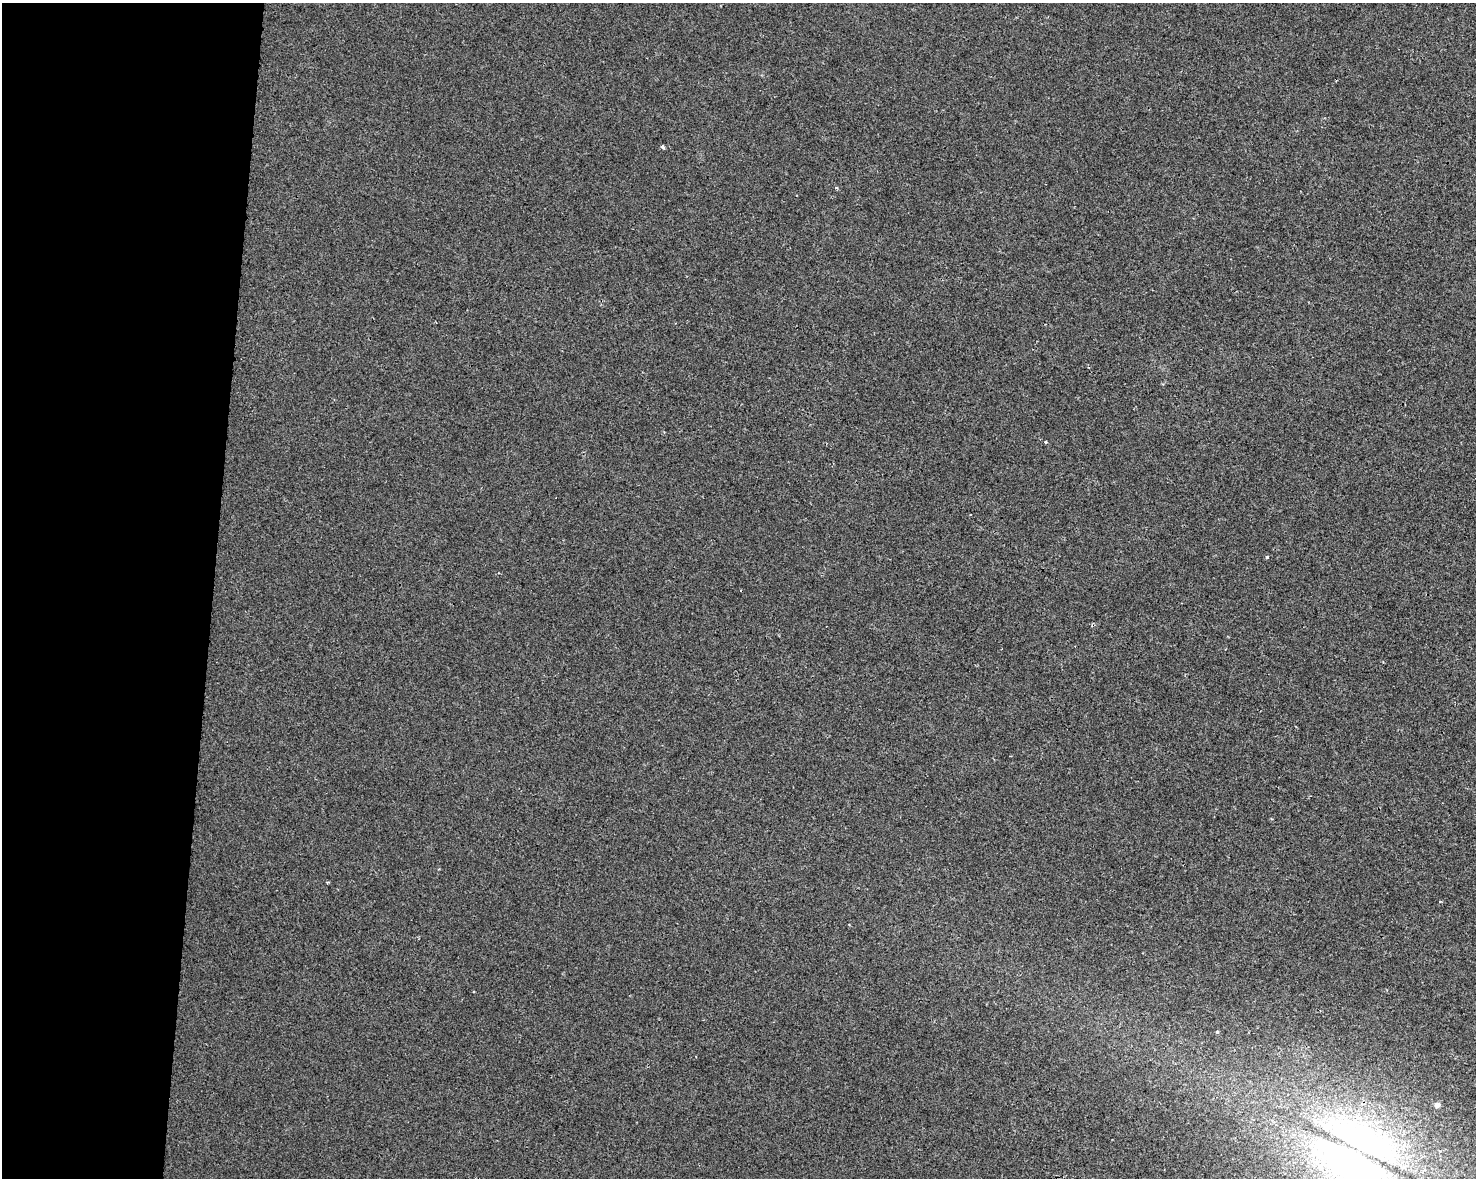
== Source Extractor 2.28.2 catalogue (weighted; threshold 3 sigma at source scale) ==
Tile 4 of 3 x 4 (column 1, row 2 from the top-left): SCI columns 228-1701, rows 2363-3538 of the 4934 x 4714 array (HDU 1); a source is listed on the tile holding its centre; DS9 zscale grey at full resolution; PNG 1478 x 1180 px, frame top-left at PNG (2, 3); no overlay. Shown black and unused: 14% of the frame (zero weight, under 2 of 3 exposures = <1% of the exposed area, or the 3 px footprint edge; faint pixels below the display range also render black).
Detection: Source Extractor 2.28.2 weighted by HDU 2 'WHT'; one run over the whole footprint, this tile lists its part. Background 0.00135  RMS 0.0056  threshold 0.0251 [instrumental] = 3 sigma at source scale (4.5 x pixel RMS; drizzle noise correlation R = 1.50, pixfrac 1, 0.0396/0.0396 arcsec/px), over >= 5 px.
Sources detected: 10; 1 cosmic-ray / hot-pixel residue — not listed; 1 inside a brighter listed object's ellipse — not listed separately; the other 8 listed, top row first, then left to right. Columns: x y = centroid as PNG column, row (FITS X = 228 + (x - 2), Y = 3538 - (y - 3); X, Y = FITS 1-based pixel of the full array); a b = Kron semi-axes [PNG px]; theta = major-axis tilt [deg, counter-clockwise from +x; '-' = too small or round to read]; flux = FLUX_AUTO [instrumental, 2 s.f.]
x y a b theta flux
662 147 4 3 - 1.6
836 188 5 4 - 0.75
1046 442 3 3 - 0.65
1267 557 3 3 - 1.5
327 882 4 3 - 0.55
1217 1032 4 4 - 0.8
1437 1105 4 4 - 3.5
1350 1162 104 42 -26 240
Isophote crosses this tile's border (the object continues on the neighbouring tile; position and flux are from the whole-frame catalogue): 1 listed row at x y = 1350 1162